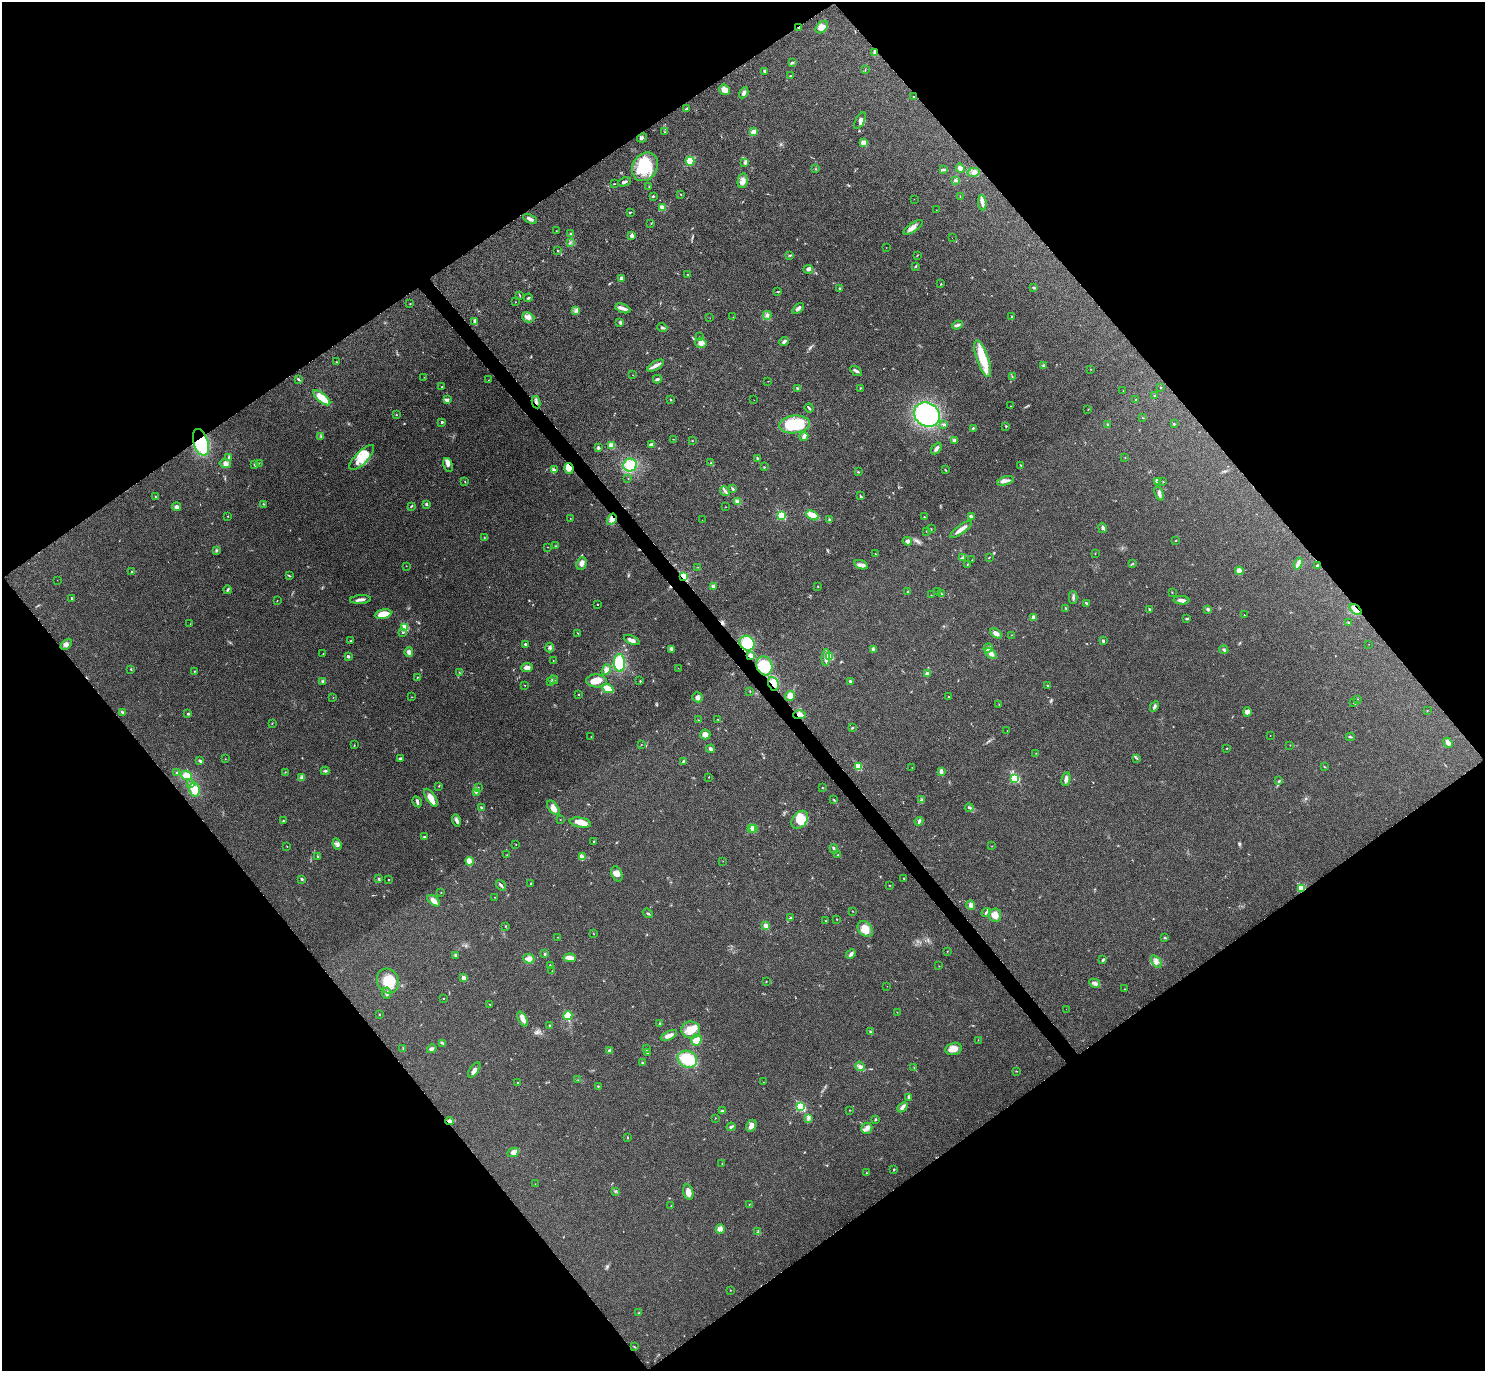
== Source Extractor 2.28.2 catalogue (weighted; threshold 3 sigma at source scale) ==
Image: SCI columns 23-5954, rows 176-5650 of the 5961 x 5953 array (HDU 1 of 3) = the unmasked area's bounding box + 8 px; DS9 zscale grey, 4 x 4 block average (1 PNG px = mean of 4 x 4 image px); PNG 1487 x 1373 px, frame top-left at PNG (2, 2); each listed source drawn as its Kron ellipse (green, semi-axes under 4 px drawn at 4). Shown black and unused: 50% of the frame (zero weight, under 5 of 9 exposures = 2% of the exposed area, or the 3 px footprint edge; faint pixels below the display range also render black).
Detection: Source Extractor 2.28.2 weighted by HDU 2 'WHT'. Background 0.0516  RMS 0.0041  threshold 0.0167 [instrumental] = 3 sigma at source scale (4.09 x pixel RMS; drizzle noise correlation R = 1.36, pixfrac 0.8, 0.05/0.05 arcsec/px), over >= 5 px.
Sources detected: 490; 3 too faint to see at this stretch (4 x 4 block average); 2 cosmic-ray / hot-pixel residue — neither listed nor drawn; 7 coinciding with a brighter row at this scale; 30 inside a brighter listed object's ellipse — not listed separately; the other 448 listed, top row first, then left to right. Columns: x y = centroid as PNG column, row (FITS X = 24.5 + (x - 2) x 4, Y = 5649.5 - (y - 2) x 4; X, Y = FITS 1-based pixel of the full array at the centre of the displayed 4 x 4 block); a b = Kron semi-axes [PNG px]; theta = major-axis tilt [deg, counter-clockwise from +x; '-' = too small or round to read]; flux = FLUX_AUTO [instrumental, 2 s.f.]
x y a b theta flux
799 27 4 2 - 2.4
822 27 7 5 43 22
875 52 3 2 - 17
792 63 4 2 - 2.1
865 70 2 2 - 0.72
765 71 3 2 - 4.4
790 76 2 2 - 1.5
724 90 5 5 - 13
744 93 6 3 60 7.6
914 97 2 2 - 1.7
686 109 2 2 - 0.93
860 121 9 4 63 8.7
665 132 2 2 - 0.61
753 132 4 2 - 15
642 138 5 2 - 4
864 143 3 3 - 16
690 161 4 4 - 26
745 162 4 3 - 4.6
645 167 15 12 58 72
960 168 5 4 - 7.8
815 169 2 2 - 0.6
943 170 4 2 - 2.7
974 172 6 3 12 7.5
955 180 3 3 - 3.2
743 181 7 5 80 11
624 182 7 2 22 4.8
614 184 2 2 - 1.1
649 187 2 2 - 1.2
681 194 2 2 - 1.1
653 196 3 2 - 1.9
960 197 3 2 - 1.1
914 199 2 2 - 0.37
982 203 7 4 -84 8.5
662 207 3 2 - 16
936 210 2 2 - 0.49
630 212 4 2 - 1.9
530 219 7 2 -27 8.8
651 223 2 2 - 0.96
913 227 11 3 34 12
556 231 2 2 - 0.96
571 234 2 2 - 3.4
632 236 3 3 - 8.7
952 238 2 2 - 0.33
570 243 2 2 - 0.96
886 247 2 2 - 0.55
558 251 2 2 - 4.1
790 255 3 2 - 1.7
917 255 2 2 - 0.7
915 266 3 2 - 2.2
808 269 5 3 - 5.4
688 274 2 2 - 1.8
621 278 4 3 - 5.6
941 284 3 2 - 1.2
840 288 3 2 - 2.2
1034 288 3 2 - 3.1
778 292 3 2 - 1.8
520 295 3 2 - 1.2
528 298 4 2 - 2.3
515 302 2 2 - 1.7
410 304 2 2 - 1
623 308 8 3 -21 12
798 308 7 3 38 6.8
576 311 4 2 - 3.7
767 315 4 3 - 5.3
1012 316 2 2 - 2.6
528 317 6 5 - 11
733 317 2 2 - 0.49
710 318 2 2 - 0.34
474 321 3 2 - 2.7
620 322 4 3 - 2.9
957 325 5 3 - 5.5
662 327 5 2 - 4.7
699 337 2 2 - 1.4
784 341 5 2 - 5.6
701 343 6 4 -14 8.6
983 359 19 6 -71 67
336 362 2 2 - 0.81
656 366 9 3 30 9.1
1043 366 3 2 - 1.9
1091 369 2 2 - 0.69
856 371 6 3 -34 4.6
633 375 2 2 - 0.68
1012 376 2 2 - 0.85
424 377 2 2 - 0.38
298 379 3 2 - 1.8
657 379 4 2 - 4
488 380 2 2 - 0.6
768 381 2 2 - 0.57
442 387 2 2 - 1.4
1161 387 2 2 - 1.2
797 388 2 2 - 0.82
860 388 3 2 - 0.85
1123 391 2 2 - 0.62
1154 395 2 2 - 1.4
322 398 10 4 -40 31
447 399 3 3 - 4.2
670 400 2 2 - 1.2
754 400 2 2 - 0.36
1136 400 2 2 - 1.6
536 402 6 3 -79 6.4
1011 406 2 2 - 1.2
809 408 4 2 - 2.4
1088 409 2 2 - 0.73
396 415 2 2 - 1
927 415 14 11 -36 270
1142 418 2 2 - 0.7
442 422 2 2 - 6.3
794 424 15 9 7 100
944 424 4 2 - 2.8
1174 424 2 2 - 0.95
1107 425 3 2 - 2.2
1006 426 2 2 - 4.2
973 428 3 2 - 2.1
804 436 4 2 - 11
321 437 2 2 - 0.91
673 439 2 2 - 0.79
954 440 3 2 - 4.4
692 441 2 2 - 0.79
201 442 14 7 -73 110
651 444 3 2 - 7
611 446 4 3 - 17
598 448 3 2 - 2.3
936 448 6 3 54 8
229 457 4 2 - 4.4
362 457 16 6 45 37
758 458 3 2 - 3.4
1125 458 2 2 - 0.82
259 463 2 2 - 0.82
711 463 2 2 - 1.8
225 464 6 4 -11 9.1
254 464 3 2 - 1.9
448 465 7 4 -72 8.2
630 465 7 6 - 42
1021 465 3 2 - 1.3
764 467 2 2 - 0.94
569 468 5 4 - 10
554 469 2 2 - 1.2
945 470 3 2 - 1.4
858 472 3 2 - 1.3
628 478 2 2 - 0.83
1005 481 8 3 17 8
1157 481 3 3 - 7.9
465 482 2 2 - 1
1163 482 2 2 - 1.1
733 489 4 2 - 2.9
725 491 5 3 - 5
1159 493 7 3 -67 6.2
860 496 3 2 - 1.7
155 497 2 2 - 1.3
738 502 4 3 - 9.2
264 504 2 2 - 1.2
426 504 3 2 - 2.8
411 506 4 2 - 1.7
177 507 4 3 - 5.6
725 507 2 2 - 0.46
781 515 2 2 - 130
812 515 6 3 -28 36
228 516 2 2 - 0.88
924 517 3 2 - 1.3
971 517 3 2 - 6.2
570 518 2 2 - 0.53
612 519 6 4 60 11
702 520 2 2 - 0.59
829 520 3 2 - 2.5
1103 528 5 3 - 4.4
931 529 2 2 - 1.1
961 529 13 3 36 17
926 531 2 2 - 0.76
484 537 2 2 - 0.79
1176 540 2 2 - 1.1
907 541 5 4 - 6.6
555 546 2 2 - 0.79
547 547 2 2 - 0.56
216 550 3 2 - 2.4
1095 553 2 2 - 0.64
875 554 2 2 - 0.77
963 558 3 2 - 6.7
989 558 2 2 - 0.81
972 560 2 2 - 0.48
581 563 6 5 - 9.4
967 564 2 2 - 1.1
1133 564 2 2 - 1.4
1298 564 6 3 71 7.8
861 565 7 4 -19 7.6
1317 565 3 2 - 1.7
406 566 2 2 - 0.44
698 567 2 2 - 0.7
132 571 2 2 - 0.96
1239 571 4 3 - 11
289 576 4 2 - 1.7
684 577 2 2 - 140
57 580 2 2 - 0.36
713 586 3 2 - 5.2
818 586 2 2 - 1.1
227 590 4 2 - 3.3
908 591 3 2 - 1.9
938 592 2 2 - 0.48
1172 592 2 2 - 0.5
942 594 2 2 - 0.74
931 595 2 2 - 0.58
1073 597 6 2 -89 4.3
72 598 2 2 - 9.2
277 600 2 2 - 0.58
360 600 10 3 4 7.7
1181 600 8 3 -3 8.4
1086 603 3 2 - 2.1
597 605 2 2 - 0.83
1066 608 2 2 - 1.9
1149 609 2 2 - 7.2
1208 609 3 2 - 4.9
1356 610 7 3 -43 22
383 614 8 4 10 30
1244 615 2 2 - 0.7
1034 617 3 3 - 9
1187 619 3 2 - 2.8
1348 622 3 2 - 1.5
190 624 2 2 - 0.45
405 628 2 2 - 83
403 632 2 2 - 3.4
578 633 2 2 - 0.95
996 633 6 3 -34 11
1011 635 2 2 - 0.7
632 640 8 3 -23 9
350 641 2 2 - 1.4
1103 641 2 2 - 7.8
747 643 8 7 - 73
66 644 6 4 46 6.5
525 644 3 2 - 2.5
1369 644 2 2 - 0.48
550 648 5 3 - 4
988 648 5 2 - 3.8
671 649 2 2 - 1.9
873 649 4 3 - 3.3
1224 650 4 2 - 2.7
409 652 5 4 - 7
323 653 3 2 - 0.71
991 654 7 3 -44 12
751 655 3 2 - 8.6
348 656 2 2 - 10
830 656 2 2 - 92
826 657 8 3 85 10
553 661 2 2 - 0.95
619 663 9 5 -85 87
764 666 10 8 -72 57
527 668 6 4 6 10
678 668 2 2 - 0.41
131 669 2 2 - 1.3
606 670 5 4 - 10
194 671 2 2 - 1.1
459 672 2 2 - 0.7
927 673 3 2 - 3.5
417 677 2 2 - 1.1
553 680 5 2 - 3.4
323 681 3 3 - 3.4
550 681 2 2 - 1.1
596 681 10 6 -2 21
640 681 2 2 - 0.84
850 681 3 2 - 4.6
773 684 7 5 -66 16
525 685 2 2 - 1.1
1047 685 2 2 - 1.4
608 689 6 3 -27 26
750 691 2 2 - 0.66
579 695 2 2 - 1.1
790 696 5 5 - 9.9
949 696 2 2 - 0.88
333 697 2 2 - 0.65
411 697 2 2 - 0.52
698 697 5 5 - 7.1
1357 699 2 2 - 0.55
1354 702 4 2 - 1.9
999 704 2 2 - 0.76
1154 707 5 2 - 4
1427 711 2 2 - 0.55
122 712 3 2 - 3.1
1247 712 4 4 - 11
188 714 2 2 - 1.8
799 715 6 4 2 8.7
718 719 2 2 - 0.89
698 720 2 2 - 0.94
272 723 2 2 - 0.86
852 728 2 2 - 1.6
1007 731 2 2 - 0.49
705 734 5 5 - 11
1270 735 2 2 - 0.78
591 737 2 2 - 0.57
1350 737 4 2 - 2
1448 743 5 3 - 10
354 745 2 2 - 0.64
641 745 2 2 - 0.49
1290 745 2 2 - 0.59
1227 748 2 2 - 1.1
711 749 4 2 - 7.3
1036 753 2 2 - 0.73
1136 758 3 2 - 1.7
225 759 2 2 - 0.92
400 759 4 3 - 3.4
200 761 4 2 - 3.6
683 761 4 2 - 2.2
858 767 2 2 - 84
912 767 2 2 - 0.59
1324 767 2 2 - 0.87
325 771 4 2 - 2.6
177 772 2 2 - 1.4
285 772 2 2 - 1.2
941 772 4 3 - 8
186 775 6 4 -19 17
302 777 3 3 - 3.9
709 777 2 2 - 0.81
1015 778 2 2 - 200
1066 779 7 3 76 8.5
1279 781 3 2 - 2.8
191 784 4 2 - 5.1
439 786 2 2 - 0.78
478 787 2 2 - 0.92
822 788 2 2 - 1.1
194 790 7 5 -78 23
476 792 3 2 - 2.5
431 798 10 4 -58 18
922 799 3 2 - 1.5
834 800 3 2 - 1.3
417 802 6 2 -61 3.8
481 808 4 2 - 3.1
553 808 8 4 -51 11
969 808 4 2 - 3.5
560 820 2 2 - 0.61
800 820 10 7 51 26
283 821 3 2 - 1.7
456 821 6 3 -76 7.5
919 821 4 2 - 3.6
580 823 11 5 -9 25
751 828 2 2 - 20
753 829 2 2 - 65
424 837 3 2 - 2
594 842 2 2 - 1.5
337 844 6 3 -69 5.7
516 844 2 2 - 0.73
287 846 2 2 - 0.72
992 846 2 2 - 0.65
834 849 4 2 - 2.1
507 855 2 2 - 0.5
838 855 2 2 - 1.7
317 856 3 2 - 1.5
582 857 2 2 - 1.2
470 861 4 2 - 4.6
723 861 2 2 - 0.45
617 874 8 5 -68 11
302 879 2 2 - 3.2
379 879 2 2 - 7.3
904 879 2 2 - 1.1
389 880 2 2 - 2.5
530 883 2 2 - 1.8
501 885 6 2 -50 4.5
889 885 2 2 - 1.2
1301 888 2 2 - 150
441 893 2 2 - 0.69
494 897 2 2 - 0.52
434 901 7 3 -40 14
971 905 5 4 - 6.3
852 911 2 2 - 0.71
986 912 4 2 - 3.5
648 913 5 2 - 1.9
995 915 7 6 - 17
790 918 3 2 - 3
837 919 2 2 - 2.6
825 921 2 2 - 1.1
505 926 2 2 - 1.3
766 926 4 3 - 8.2
865 929 9 6 -47 28
593 933 2 2 - 0.74
557 937 2 2 - 0.51
1165 938 3 2 - 2.2
947 951 2 2 - 0.57
545 954 3 2 - 2.6
851 954 5 2 - 6.2
456 955 4 3 - 3.2
570 958 6 2 -5 23
529 959 5 5 - 10
1103 960 3 2 - 3
1156 961 7 3 -55 7.8
550 966 4 2 - 1.8
939 966 2 2 - 0.58
552 971 2 2 - 0.46
464 978 2 2 - 25
388 981 13 10 -65 57
766 982 2 2 - 0.89
1095 983 5 3 - 6.1
887 986 2 2 - 0.6
1125 989 2 2 - 0.41
387 993 6 3 -87 7
444 999 2 2 - 1.5
489 1004 4 2 - 1.4
1066 1009 2 2 - 0.3
897 1012 2 2 - 0.68
379 1014 2 2 - 3.5
568 1015 4 3 - 43
523 1019 8 3 -64 14
660 1023 2 2 - 1.3
550 1026 3 2 - 2.6
691 1030 9 8 - 26
870 1032 4 2 - 2.5
669 1035 9 3 26 12
696 1040 6 5 - 15
978 1040 2 2 - 0.58
443 1044 2 2 - 1.3
403 1049 2 2 - 0.78
432 1049 5 3 - 5.8
646 1049 2 2 - 0.89
954 1049 8 6 11 16
609 1051 3 2 - 5.2
647 1053 2 2 - 1.2
687 1059 10 8 -27 70
643 1063 3 2 - 2.2
860 1066 5 3 - 5.6
914 1067 2 2 - 0.84
474 1070 8 4 55 11
1016 1071 3 2 - 0.88
578 1080 2 2 - 0.99
763 1082 2 2 - 0.4
517 1083 2 2 - 0.9
598 1086 2 2 - 1.4
909 1097 4 2 - 2.7
801 1107 3 2 - 210
902 1107 6 3 42 6.3
850 1110 2 2 - 0.69
722 1111 3 2 - 4.8
715 1118 2 2 - 0.64
808 1118 3 2 - 3.3
875 1119 2 2 - 2.1
449 1121 4 4 - 8
751 1126 6 5 - 9
731 1127 4 2 - 3.6
867 1128 6 5 - 9.6
628 1138 2 2 - 1.1
513 1152 6 3 26 15
722 1164 2 2 - 0.87
894 1170 2 2 - 0.99
866 1173 3 2 - 0.82
535 1184 2 2 - 0.48
615 1191 2 2 - 1.4
688 1192 8 5 -77 12
749 1204 2 2 - 0.72
671 1206 2 2 - 0.51
720 1229 5 4 - 7.5
758 1232 3 2 - 2.7
730 1290 2 2 - 0.81
639 1313 2 2 - 0.66
634 1347 2 2 - 0.94
Overlapping masked pixels (flux is a lower limit): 12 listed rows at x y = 799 27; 875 52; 536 402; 201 442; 612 519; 684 577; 1356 610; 764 666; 773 684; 799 715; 1301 888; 449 1121
Diffuse or blended objects may show on this block-average render without a row.